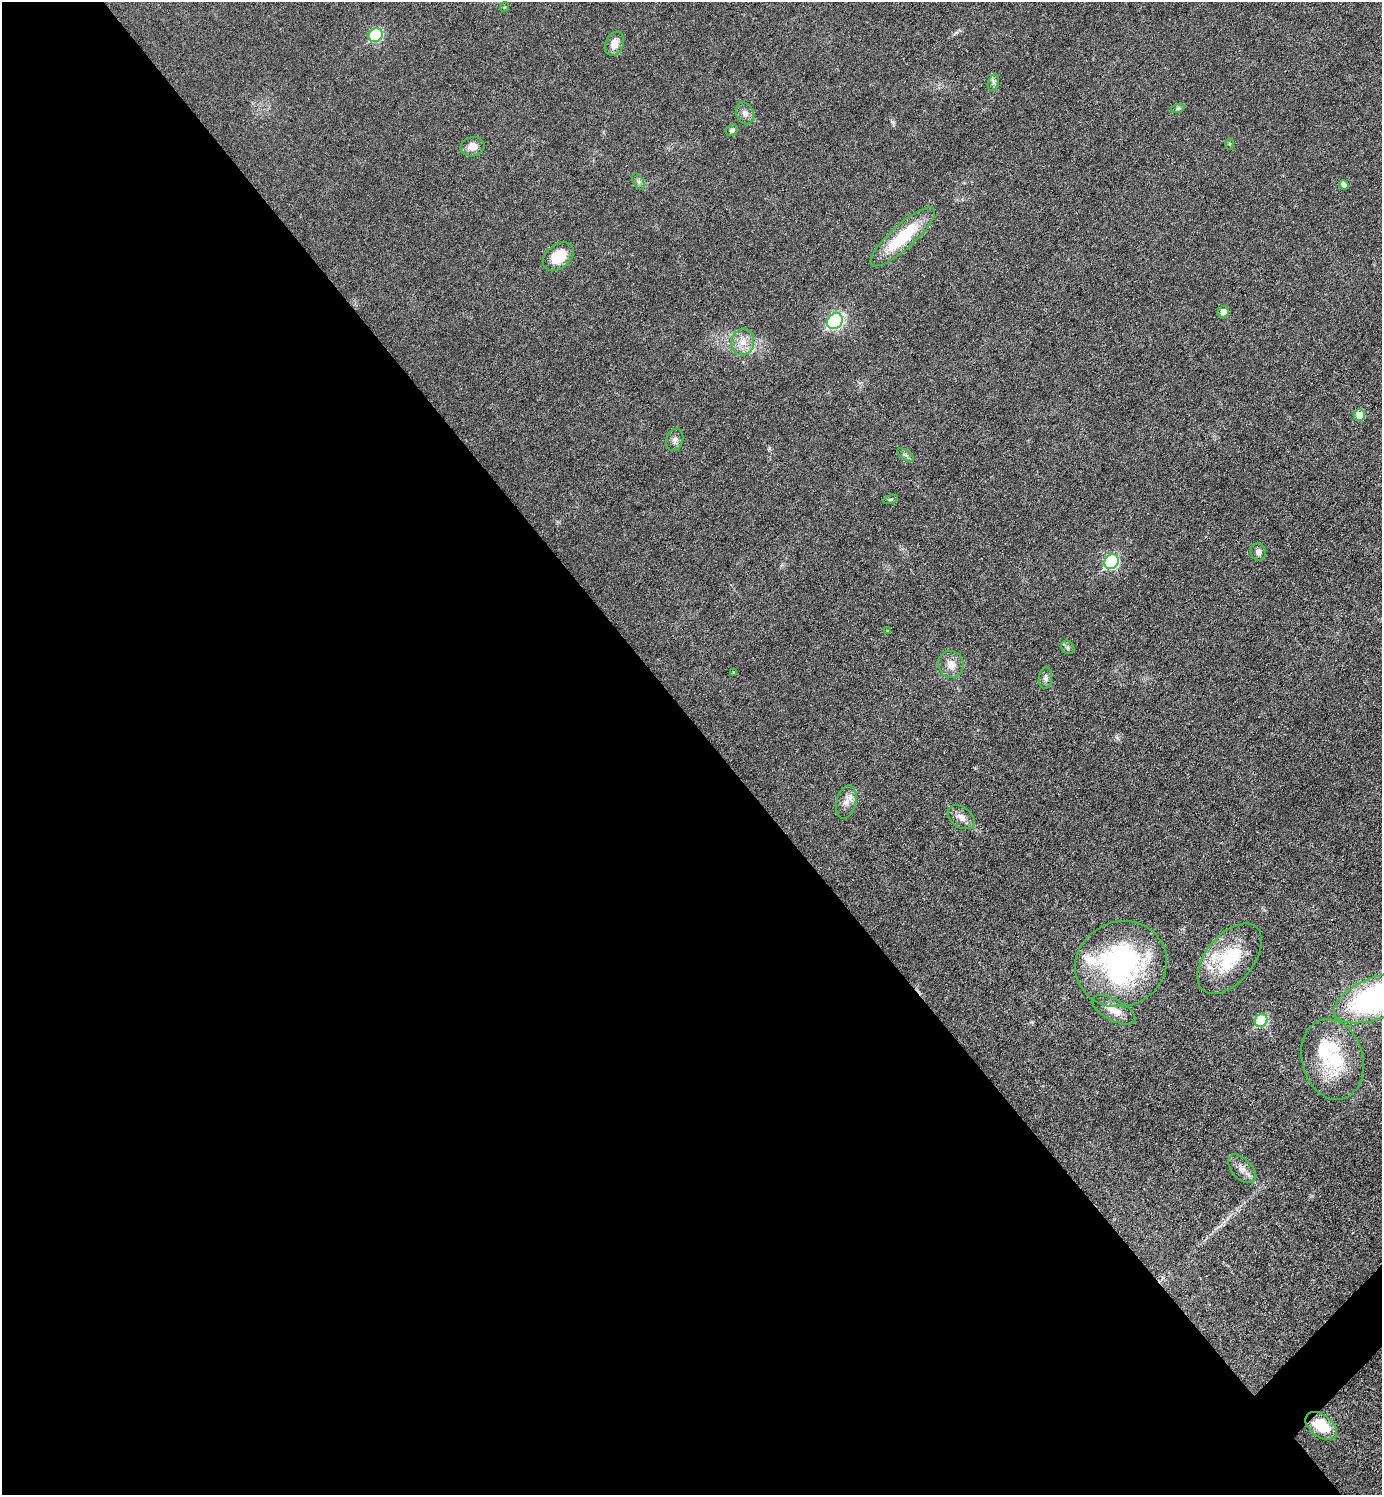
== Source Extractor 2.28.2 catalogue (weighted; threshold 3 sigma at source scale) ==
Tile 9 of 4 x 4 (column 1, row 3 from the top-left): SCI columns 300-1679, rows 1495-2987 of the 5975 x 5976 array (HDU 1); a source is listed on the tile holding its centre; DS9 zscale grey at full resolution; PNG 1384 x 1497 px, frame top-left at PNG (2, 2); each listed source drawn as its Kron ellipse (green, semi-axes under 4 px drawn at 4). Shown black and unused: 52% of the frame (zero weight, under 3 of 6 exposures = <1% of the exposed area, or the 3 px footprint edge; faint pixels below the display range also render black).
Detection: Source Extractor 2.28.2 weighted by HDU 2 'WHT'; one run over the whole footprint, this tile lists its part. Background 0.0329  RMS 0.0039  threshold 0.016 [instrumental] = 3 sigma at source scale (4.09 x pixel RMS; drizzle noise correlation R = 1.36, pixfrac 0.8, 0.05/0.05 arcsec/px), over >= 5 px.
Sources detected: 40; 3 inside a brighter listed object's ellipse — not listed separately; the other 37 listed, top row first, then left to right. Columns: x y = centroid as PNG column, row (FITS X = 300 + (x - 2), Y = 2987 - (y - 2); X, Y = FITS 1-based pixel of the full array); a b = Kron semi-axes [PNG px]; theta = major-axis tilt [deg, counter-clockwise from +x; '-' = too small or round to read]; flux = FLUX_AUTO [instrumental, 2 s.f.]
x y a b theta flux
505 7 5 3 - 0.33
376 35 7 6 - 33
614 44 12 9 68 3.6
993 82 8 5 71 1
1178 108 7 4 19 0.63
745 113 11 8 -65 1.8
732 130 6 5 - 1
1230 144 6 4 -88 0.45
472 147 12 9 12 3.9
638 181 8 5 -58 0.98
1344 185 5 4 - 1.9
903 237 42 12 42 20
558 257 17 12 38 9.8
1223 312 6 5 - 2.3
835 321 8 7 - 61
743 342 13 11 78 4.2
1359 415 6 6 - 5.4
675 440 11 8 73 1.6
905 455 10 4 -35 0.98
891 499 8 3 19 0.49
1258 552 9 7 -77 1.7
1111 562 8 7 - 49
888 631 3 3 - 0.3
1068 647 7 6 - 0.81
951 664 13 12 - 3.7
733 672 4 3 - 0.37
1046 678 11 6 86 1.2
846 802 17 9 76 3
961 817 15 10 -36 2.8
1230 959 41 24 50 22
1121 964 46 42 24 75
1377 998 46 20 22 97
1114 1010 24 10 -28 4.7
1261 1021 7 6 - 20
1332 1059 41 30 -75 24
1242 1169 17 10 -46 3.1
1321 1426 18 11 -37 10
Isophote crosses this tile's border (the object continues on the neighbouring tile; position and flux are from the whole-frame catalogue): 1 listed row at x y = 1377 998
Unlisted compact peaks at least as high as the median listed source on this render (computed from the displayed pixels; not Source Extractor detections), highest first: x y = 893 122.